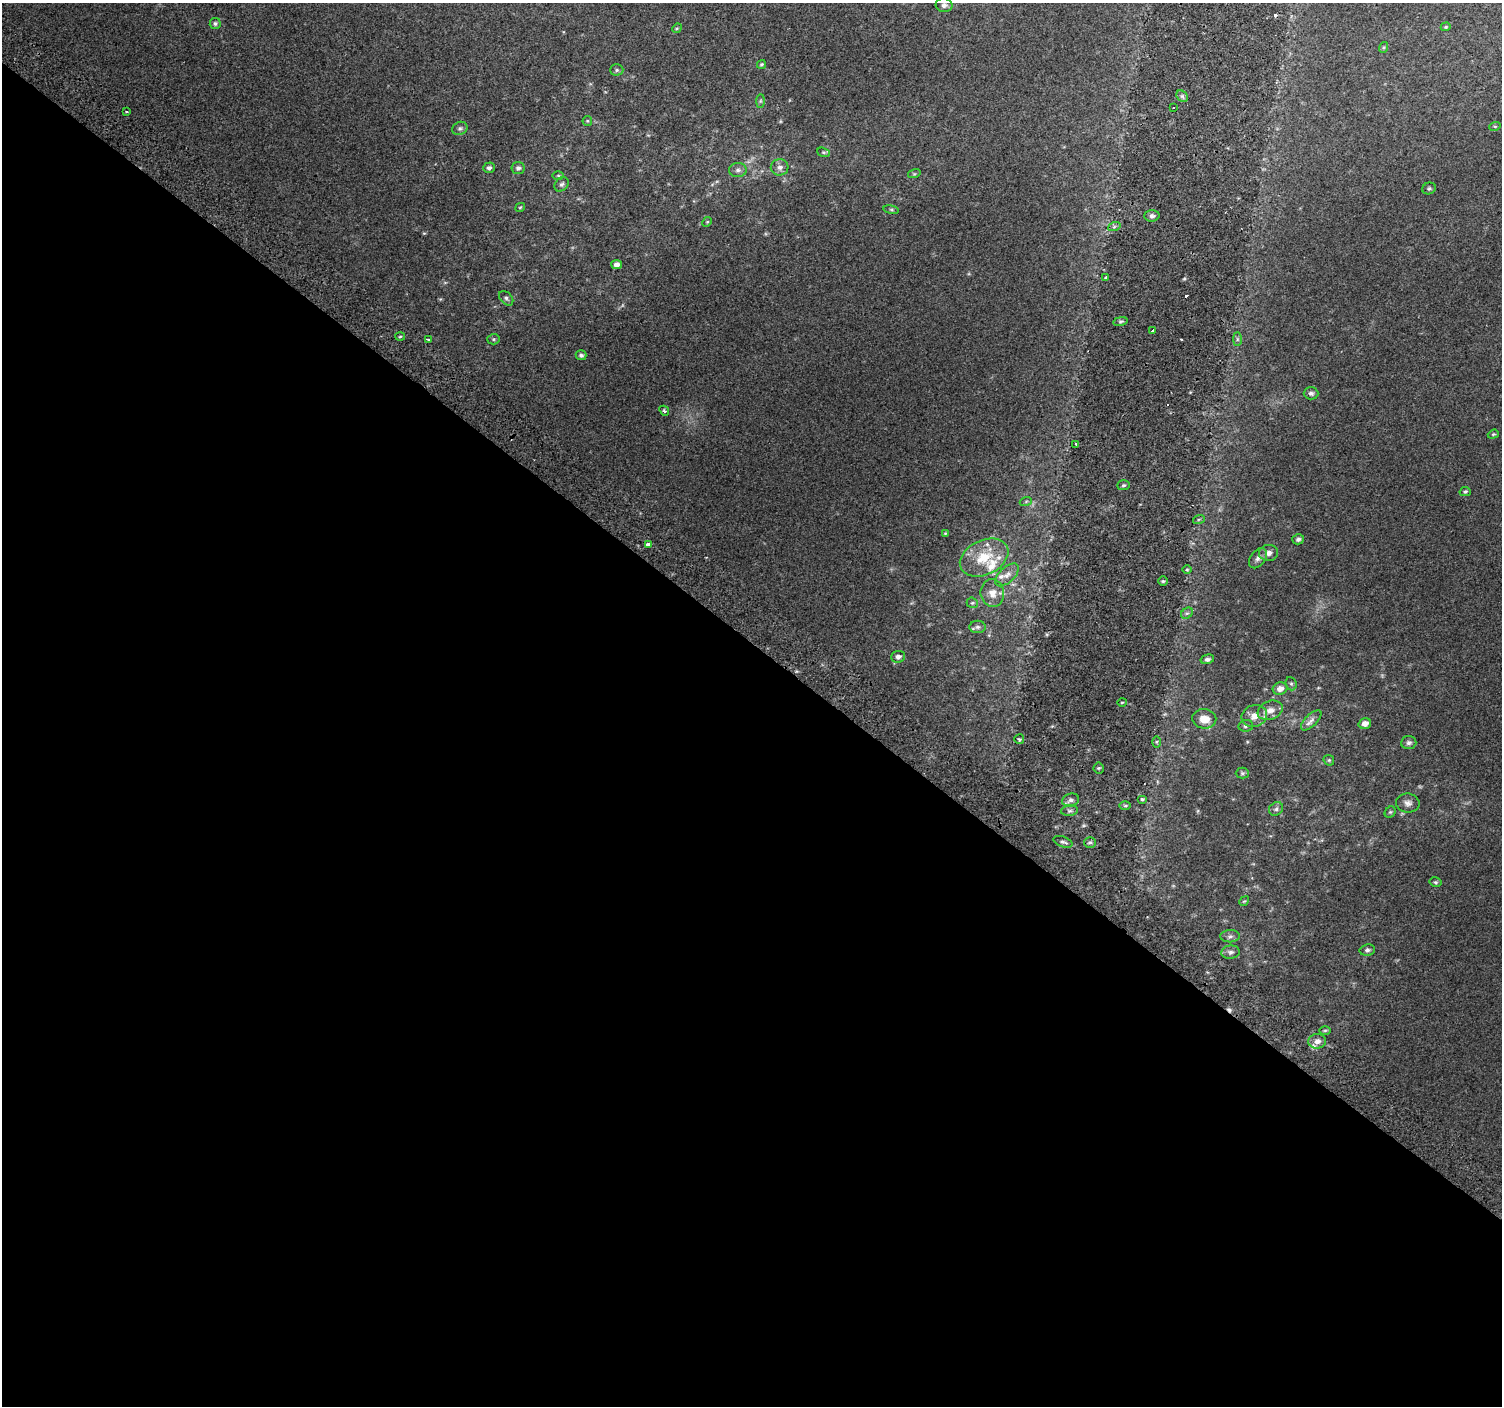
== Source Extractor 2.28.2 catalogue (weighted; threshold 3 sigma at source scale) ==
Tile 14 of 4 x 4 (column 2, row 4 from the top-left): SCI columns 1536-3035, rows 272-1675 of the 6062 x 6091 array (HDU 1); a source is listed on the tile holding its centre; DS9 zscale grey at full resolution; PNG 1504 x 1408 px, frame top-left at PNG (2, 3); each listed source drawn as its Kron ellipse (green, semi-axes under 4 px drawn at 4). Shown black and unused: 54% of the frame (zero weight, under 2 of 3 exposures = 2% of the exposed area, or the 3 px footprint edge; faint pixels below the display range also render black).
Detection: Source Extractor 2.28.2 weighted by HDU 2 'WHT'; one run over the whole footprint, this tile lists its part. Background 0.051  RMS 0.013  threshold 0.0565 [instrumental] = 3 sigma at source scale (4.5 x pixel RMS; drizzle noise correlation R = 1.50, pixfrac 1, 0.0396/0.0396 arcsec/px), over >= 5 px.
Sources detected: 101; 5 cosmic-ray / hot-pixel residue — neither listed nor drawn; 4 inside a brighter listed object's ellipse — not listed separately; the other 92 listed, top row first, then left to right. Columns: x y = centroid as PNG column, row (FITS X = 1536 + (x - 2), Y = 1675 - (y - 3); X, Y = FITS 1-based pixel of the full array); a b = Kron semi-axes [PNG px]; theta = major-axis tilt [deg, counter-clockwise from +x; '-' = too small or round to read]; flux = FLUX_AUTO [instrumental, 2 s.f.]
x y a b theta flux
944 5 8 7 - 4
215 23 5 5 - 2.6
1446 27 5 4 - 1.5
677 28 5 4 - 1.4
1384 47 5 3 - 1.3
761 64 4 4 - 1.6
617 70 6 5 - 2.3
1182 96 6 5 - 2.8
760 101 7 4 89 2
1173 108 3 2 - 1.6
126 112 3 3 - 4.4
587 121 5 5 - 1.5
1495 126 6 3 18 1.4
460 128 8 6 24 3
824 152 7 4 -19 1.8
780 167 9 8 - 6.1
489 168 6 5 - 3.3
518 168 6 6 - 3.5
738 170 9 7 3 4.3
914 174 6 4 17 1.6
558 176 5 3 - 1.2
561 184 8 6 49 3.2
1429 188 7 5 23 2.3
520 207 5 3 - 1.2
891 210 8 4 -9 1.8
1152 216 7 5 3 3.5
707 222 5 4 - 1.4
1114 227 6 4 19 2.3
617 265 5 4 - 5.3
1106 277 4 3 - 1.3
506 298 8 6 -46 2.9
1120 321 7 4 9 2.3
1153 331 4 3 - 5.9
400 336 5 3 - 1.3
493 339 6 5 - 2
1237 339 7 4 90 2.3
428 340 3 3 - 2.6
581 355 5 5 - 2.9
1311 393 7 6 - 3.5
664 411 5 4 - 1.9
1493 434 6 4 20 1.6
1076 444 3 3 - 1.2
1123 485 6 5 - 2.2
1465 492 6 4 12 2.1
1026 501 6 4 19 1.7
1199 519 6 4 19 1.5
945 533 4 3 - 0.99
1298 539 6 5 - 3.2
648 544 4 3 - 7.4
1268 553 9 8 - 5.9
984 558 25 17 25 38
1258 558 11 7 53 5.2
1187 570 5 3 - 1.4
1007 575 14 7 44 7.9
1163 581 5 4 - 1.9
992 593 14 12 -83 12
972 603 6 5 - 1.7
1187 613 6 5 - 2.5
977 627 8 6 0 3.4
898 657 7 6 - 4.2
1207 659 7 4 15 3.3
1291 684 7 5 -68 2.3
1280 689 7 6 - 6.8
1122 702 4 3 - 1.2
1270 710 13 9 21 9.9
1254 716 13 11 22 11
1204 719 12 9 -7 16
1311 720 13 6 45 5.7
1365 723 6 5 - 6.2
1246 726 7 6 - 3.1
1019 739 5 5 - 1.8
1156 742 6 4 89 1.6
1409 743 7 6 - 3.6
1329 760 6 5 - 1.7
1099 768 5 5 - 1.8
1242 773 6 5 - 2.1
1142 799 5 4 - 1.6
1071 800 8 6 15 4.5
1408 803 12 9 -10 6.1
1125 806 6 4 0 1.7
1276 809 7 6 - 3.2
1069 811 8 5 7 3.4
1390 812 6 5 - 1.7
1063 842 10 5 -19 3.5
1090 842 6 5 - 2.6
1435 882 6 4 -14 1.9
1244 901 5 4 - 1.4
1230 936 10 6 1 3.9
1367 950 8 5 10 3.2
1231 952 9 6 6 4.3
1325 1030 6 4 1 1.7
1317 1041 9 7 5 6.1